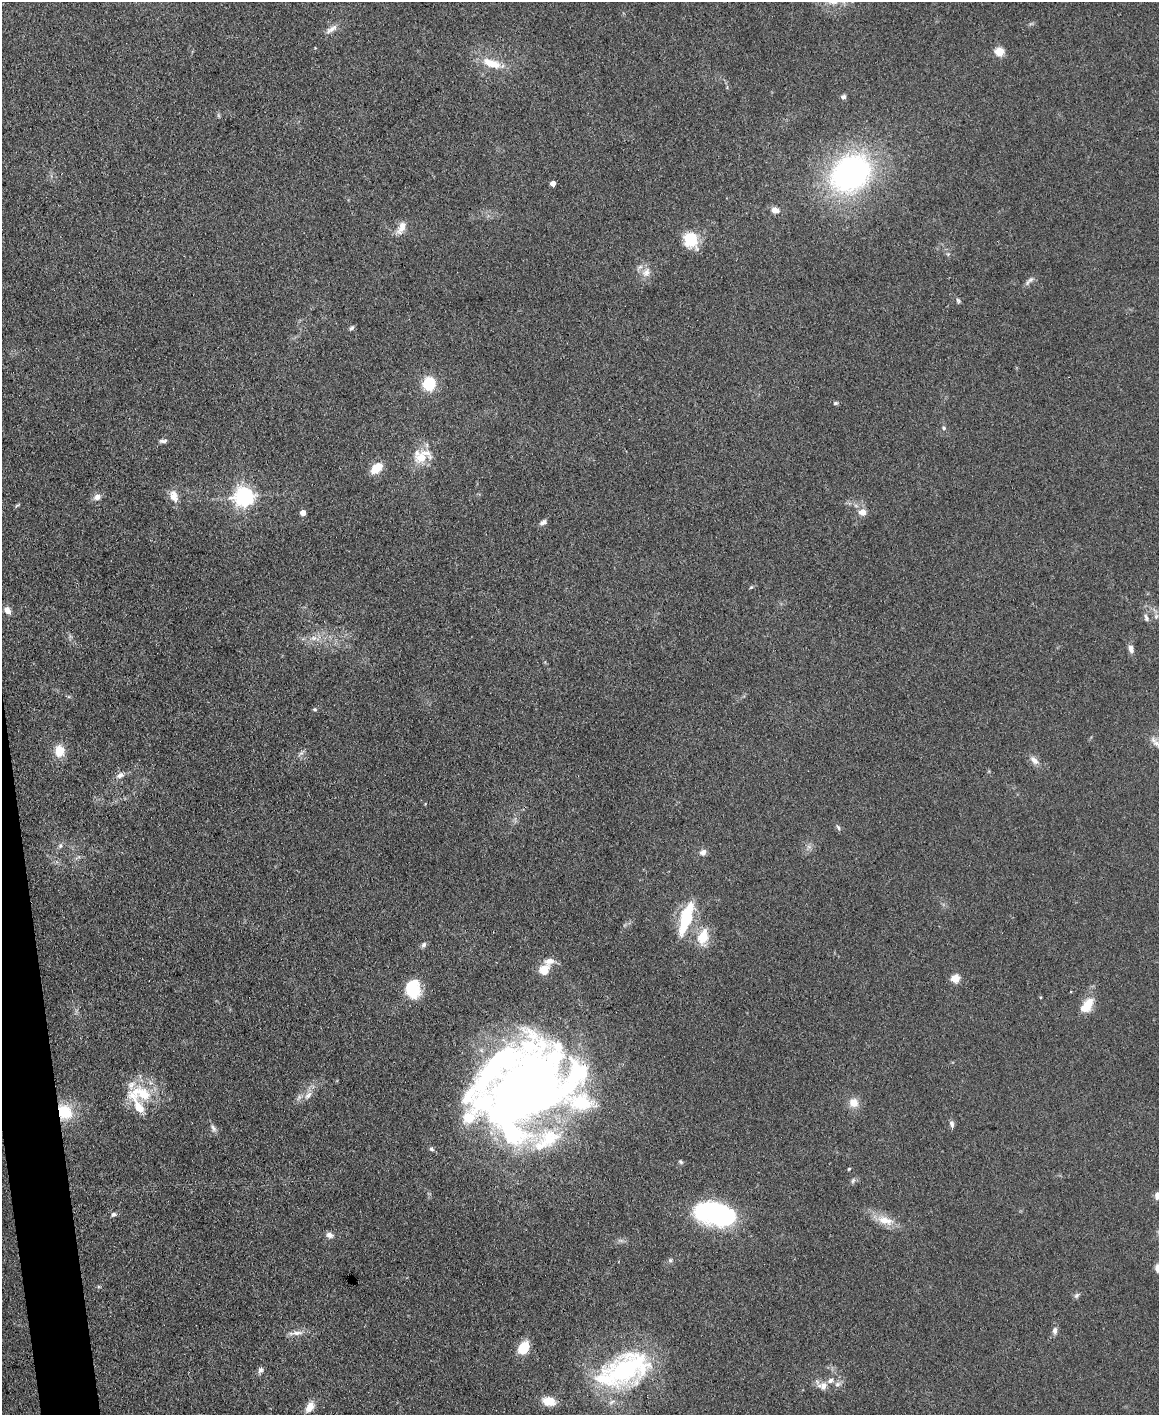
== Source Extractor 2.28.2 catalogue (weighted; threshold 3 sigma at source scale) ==
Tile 7 of 4 x 3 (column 3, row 2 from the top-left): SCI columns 2317-3473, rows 1657-3069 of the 4631 x 4616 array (HDU 1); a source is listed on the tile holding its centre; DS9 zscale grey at full resolution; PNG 1161 x 1417 px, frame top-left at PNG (2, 2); no overlay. Shown black and unused: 2% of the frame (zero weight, under 3 of 4 exposures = <1% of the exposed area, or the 3 px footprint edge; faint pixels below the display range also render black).
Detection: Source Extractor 2.28.2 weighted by HDU 2 'WHT'; one run over the whole footprint, this tile lists its part. Background 0.133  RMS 0.0076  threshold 0.0342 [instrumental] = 3 sigma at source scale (4.5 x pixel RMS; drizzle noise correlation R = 1.50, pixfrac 1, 0.05/0.05 arcsec/px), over >= 5 px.
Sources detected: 83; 11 inside a brighter listed object's ellipse — not listed separately; the other 72 listed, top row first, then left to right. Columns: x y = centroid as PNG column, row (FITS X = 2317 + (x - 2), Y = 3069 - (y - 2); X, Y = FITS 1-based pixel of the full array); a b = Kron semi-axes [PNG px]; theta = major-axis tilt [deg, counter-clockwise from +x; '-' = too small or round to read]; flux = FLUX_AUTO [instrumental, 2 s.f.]
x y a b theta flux
331 29 18 7 33 5.1
999 52 5 5 - 34
492 63 27 11 -20 16
843 97 6 5 - 2.1
851 173 37 30 38 220
553 184 4 4 - 6.6
775 210 8 6 -17 6
401 228 18 9 64 7.5
690 240 17 14 -66 24
646 272 14 10 61 7.1
1030 280 10 6 39 2.8
958 301 7 5 -65 1.5
352 328 7 5 42 1.7
429 384 11 10 - 30
835 403 7 4 26 1.2
944 428 5 4 - 1.1
163 441 10 5 3 2.1
421 458 21 14 8 15
376 468 11 7 41 18
174 496 18 10 -72 7.5
97 497 10 8 21 4.3
244 497 7 7 - 420
17 506 7 4 44 1
863 512 10 9 - 6
303 513 4 4 - 7.5
543 522 10 6 35 2.7
751 587 6 3 19 0.85
7 611 9 6 -56 5.1
1156 616 7 5 69 1.9
1146 618 10 5 -70 2.4
314 638 9 6 19 3.7
1131 649 11 6 -75 3.8
315 709 5 5 - 1.3
59 751 13 10 -90 13
1034 760 13 7 -43 4.9
120 775 10 7 25 3.8
838 827 8 4 -63 1.6
60 846 7 5 24 1.8
703 852 9 8 - 3.4
686 918 31 9 72 49
703 936 19 11 78 19
423 945 8 6 57 2
544 970 15 12 53 10
955 978 5 5 - 28
413 988 21 15 89 26
1086 1006 17 8 49 18
526 1090 116 63 31 730
142 1093 37 18 -6 32
308 1095 13 7 42 5.2
854 1103 11 10 - 8.7
65 1112 15 13 -58 27
952 1124 9 5 -77 2.4
213 1128 13 6 -62 2.8
681 1162 6 5 - 1.4
849 1169 4 3 - 0.74
853 1180 9 5 63 1.7
1157 1195 9 6 87 3.5
113 1214 7 5 21 1.9
716 1214 41 21 -13 120
885 1220 25 11 -15 13
329 1235 9 7 -21 3.4
670 1260 6 5 - 1.3
1076 1295 9 6 50 1.8
1055 1331 10 7 89 3
296 1333 23 5 5 5.4
524 1347 12 9 56 20
626 1369 58 35 23 130
260 1370 9 6 64 2.5
837 1384 9 6 40 2.9
823 1386 18 10 -34 6.8
549 1401 14 9 -15 13
310 1407 13 8 57 7.7
Overlapping masked pixels (flux is a lower limit): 1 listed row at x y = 65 1112
Isophote crosses this tile's border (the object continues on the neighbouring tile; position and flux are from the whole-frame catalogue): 1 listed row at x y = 1157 1195